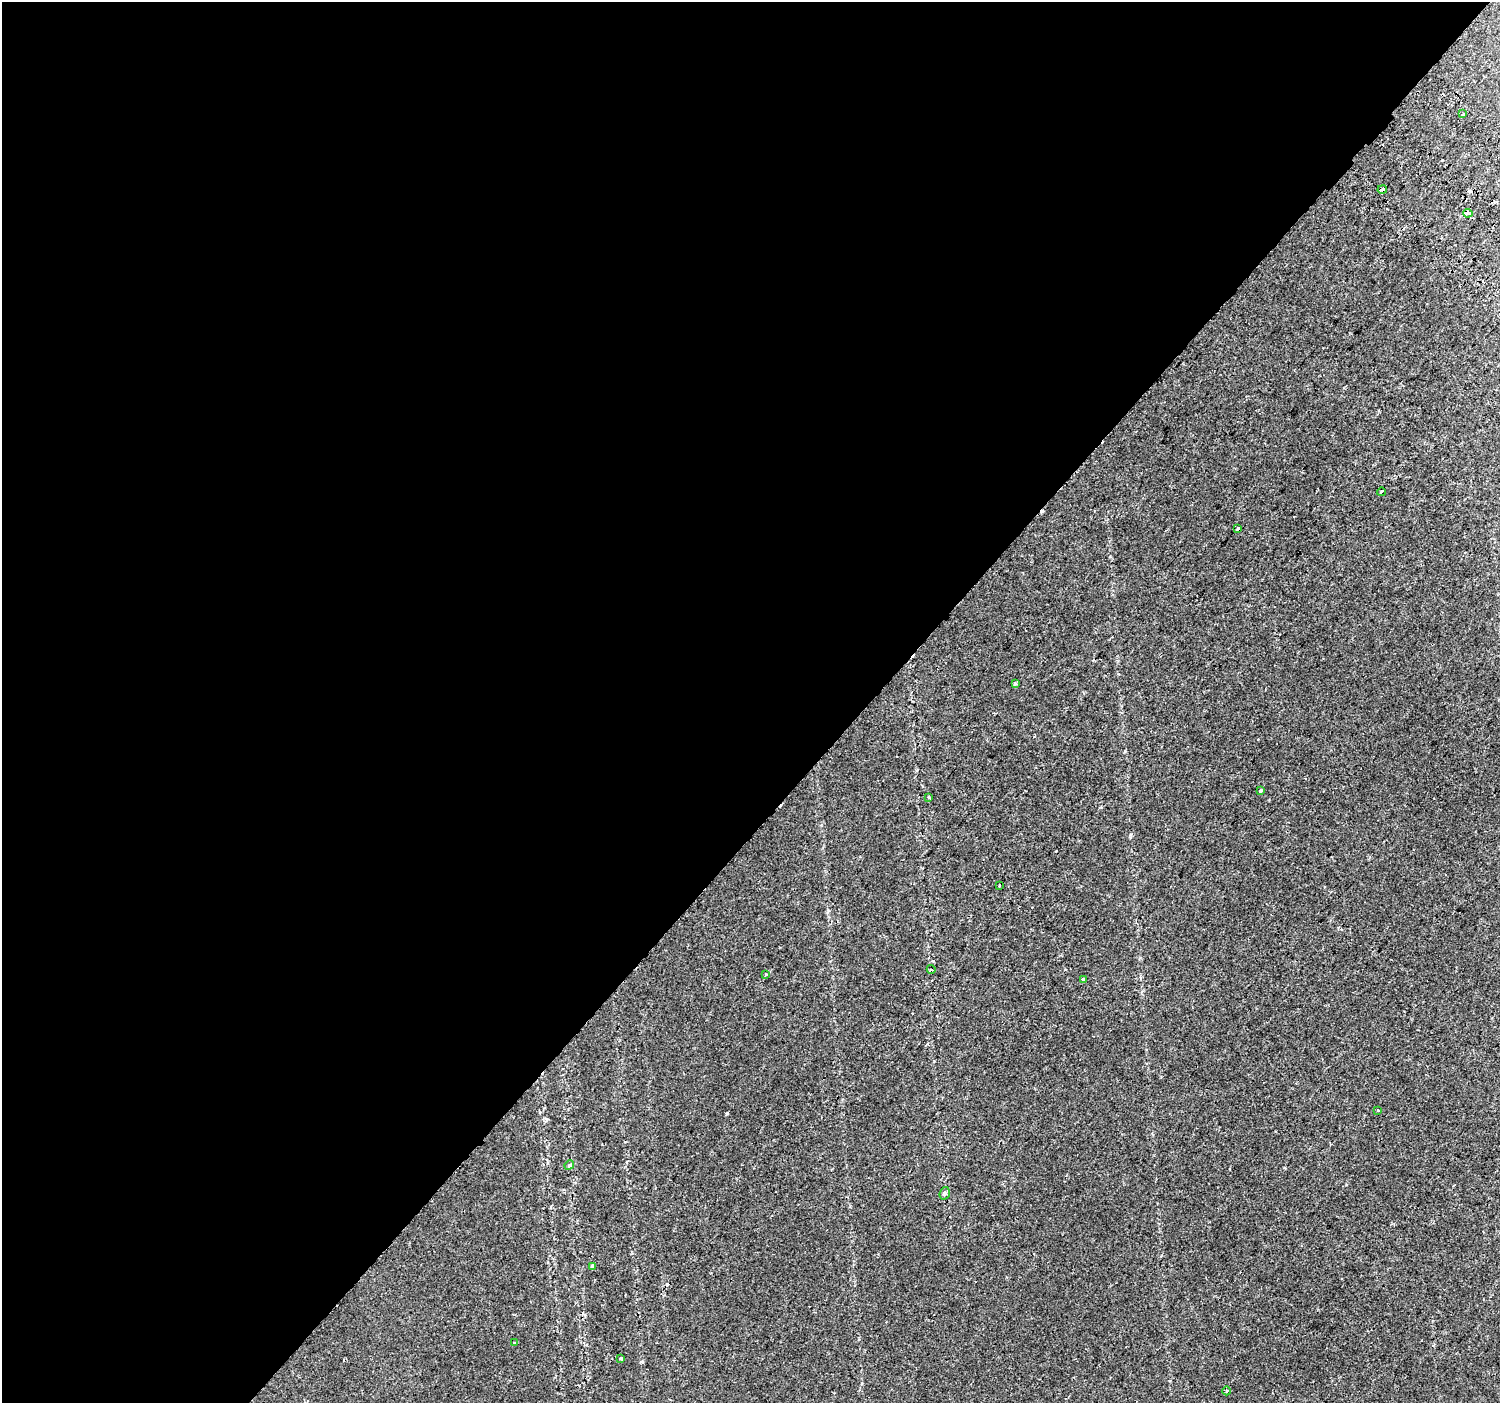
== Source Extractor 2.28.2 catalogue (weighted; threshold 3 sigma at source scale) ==
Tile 5 of 4 x 4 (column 1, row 2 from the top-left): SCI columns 40-1537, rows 3026-4426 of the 6078 x 6115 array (HDU 1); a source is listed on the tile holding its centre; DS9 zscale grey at full resolution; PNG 1502 x 1405 px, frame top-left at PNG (2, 2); each listed source drawn as its Kron ellipse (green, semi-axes under 4 px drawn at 4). Shown black and unused: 58% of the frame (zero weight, under 2 of 3 exposures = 3% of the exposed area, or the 3 px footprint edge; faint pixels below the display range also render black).
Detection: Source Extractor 2.28.2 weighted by HDU 2 'WHT'; one run over the whole footprint, this tile lists its part. Background 0.00615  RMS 0.0031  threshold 0.0139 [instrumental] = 3 sigma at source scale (4.5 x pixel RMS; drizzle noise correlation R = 1.50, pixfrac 1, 0.0396/0.0396 arcsec/px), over >= 5 px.
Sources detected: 25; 6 cosmic-ray / hot-pixel residue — neither listed nor drawn; the other 19 listed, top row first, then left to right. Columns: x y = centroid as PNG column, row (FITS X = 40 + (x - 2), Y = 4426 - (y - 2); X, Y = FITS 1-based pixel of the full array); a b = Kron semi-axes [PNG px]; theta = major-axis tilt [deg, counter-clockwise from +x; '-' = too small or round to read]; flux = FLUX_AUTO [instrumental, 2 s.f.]
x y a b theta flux
1463 114 2 2 - 0.22
1382 189 5 3 - 3.6
1468 213 5 3 - 3.5
1381 492 4 3 - 0.94
1238 529 4 3 - 0.82
1015 683 3 3 - 0.6
1260 790 3 3 - 1.2
928 797 3 3 - 0.98
1000 886 3 3 - 0.5
931 969 4 3 - 0.29
766 974 3 2 - 0.55
1083 979 3 3 - 2
1378 1110 3 2 - 0.27
569 1165 5 4 - 0.43
945 1193 6 5 - 0.65
592 1267 4 3 - 1.4
514 1343 3 3 - 0.58
621 1358 3 3 - 1
1226 1391 4 3 - 0.36
Overlapping masked pixels (flux is a lower limit): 3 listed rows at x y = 1382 189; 1468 213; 1238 529
Unlisted compact peaks at least as high as the median listed source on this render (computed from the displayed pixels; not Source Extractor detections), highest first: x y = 727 1113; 641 1362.